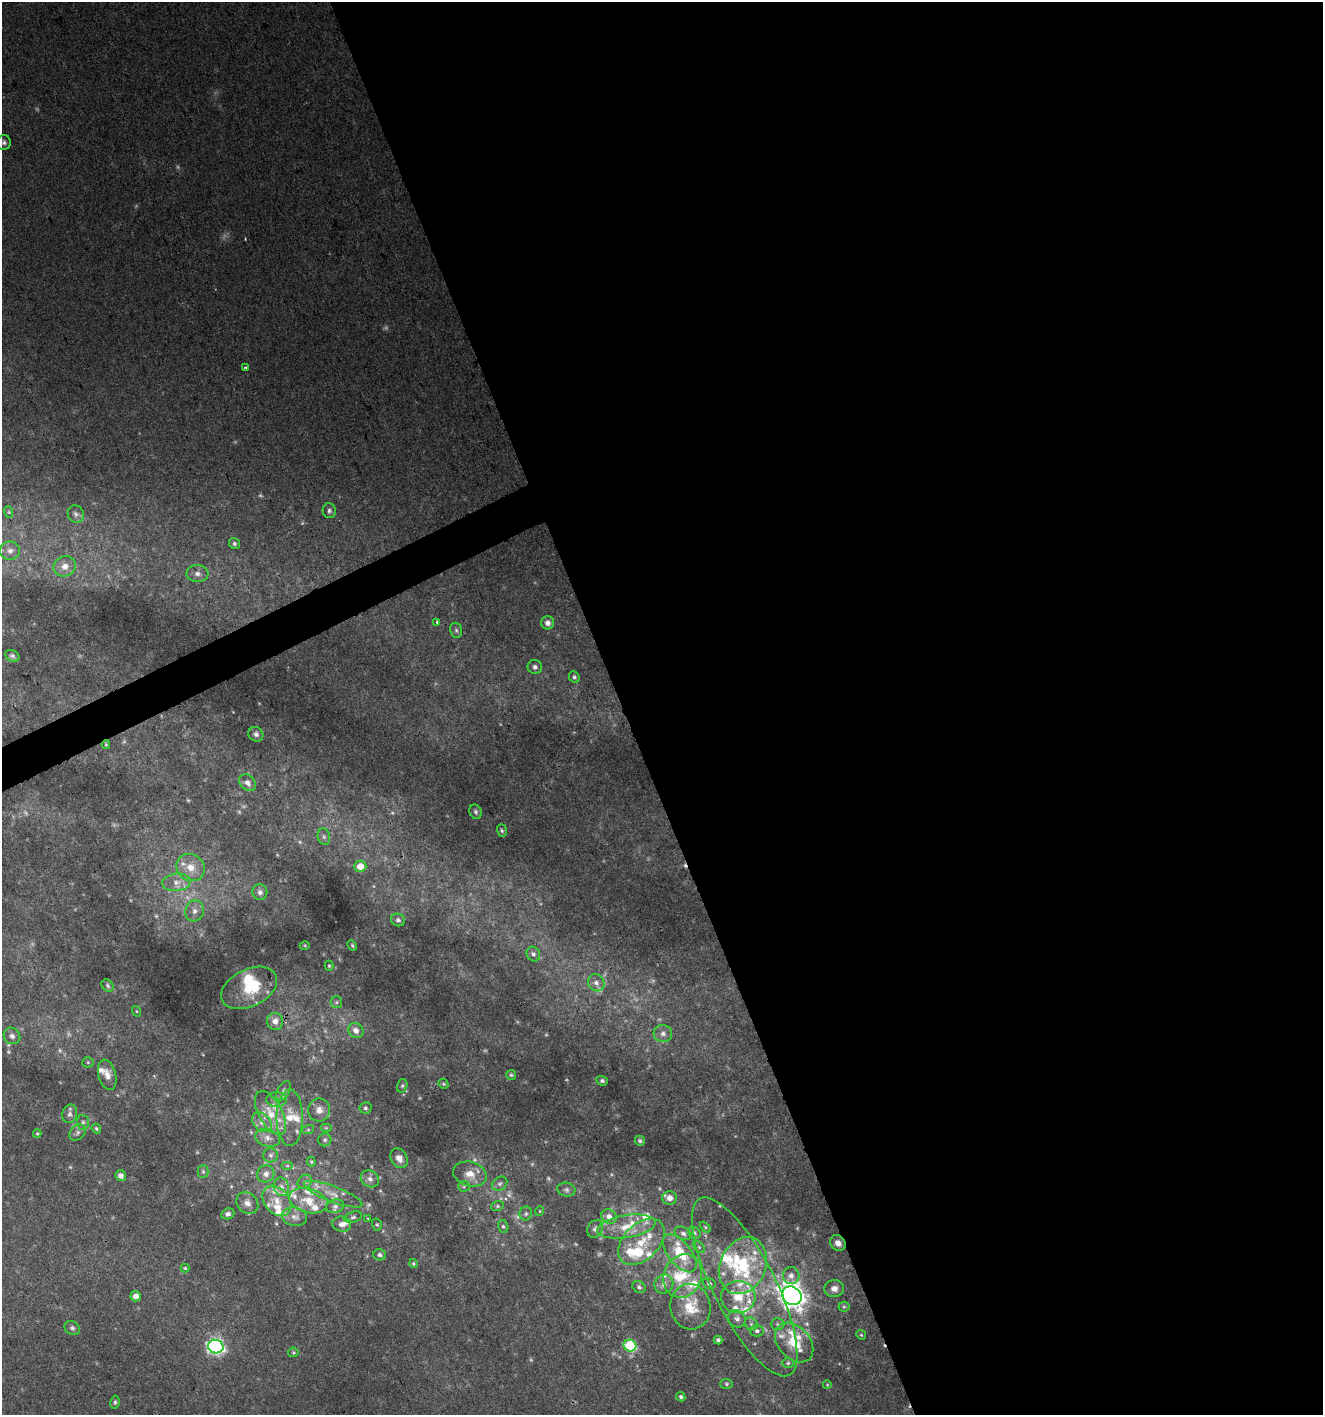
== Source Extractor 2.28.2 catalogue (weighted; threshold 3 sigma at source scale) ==
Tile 8 of 4 x 4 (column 4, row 2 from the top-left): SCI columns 4053-5373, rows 2831-4243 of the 5518 x 5657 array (HDU 1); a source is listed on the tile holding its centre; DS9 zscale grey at full resolution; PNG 1325 x 1417 px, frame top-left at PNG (2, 2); each listed source drawn as its Kron ellipse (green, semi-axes under 4 px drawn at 4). Shown black and unused: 54% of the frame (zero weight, under 2 of 3 exposures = <1% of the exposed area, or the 3 px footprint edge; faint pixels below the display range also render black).
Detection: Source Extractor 2.28.2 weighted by HDU 2 'WHT'; one run over the whole footprint, this tile lists its part. Background 0.0377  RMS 0.0054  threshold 0.0243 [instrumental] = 3 sigma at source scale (4.5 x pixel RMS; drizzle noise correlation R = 1.50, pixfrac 1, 0.0396/0.0396 arcsec/px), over >= 5 px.
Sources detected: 197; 20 too faint to see at this stretch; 1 cosmic-ray / hot-pixel residue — neither listed nor drawn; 41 inside a brighter listed object's ellipse — not listed separately; the other 135 listed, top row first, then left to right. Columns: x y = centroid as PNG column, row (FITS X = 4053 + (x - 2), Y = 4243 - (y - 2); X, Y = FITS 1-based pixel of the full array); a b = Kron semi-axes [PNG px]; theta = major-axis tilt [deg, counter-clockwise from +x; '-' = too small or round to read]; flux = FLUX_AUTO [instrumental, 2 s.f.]
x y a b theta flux
4 142 7 7 - 1.6
245 368 4 3 - 1.1
329 511 7 6 - 1.5
9 512 6 3 -71 0.75
76 514 9 8 - 2.2
234 544 6 5 - 1.2
10 551 10 9 - 3.4
65 566 11 10 - 5.2
197 574 11 8 1 3.1
437 622 3 3 - 1.9
548 623 6 6 - 2.8
456 630 8 6 -75 1.3
12 656 7 5 -27 1.4
535 667 7 7 - 1.8
574 677 6 5 - 1.2
256 734 8 7 - 1.9
106 744 4 3 - 0.61
248 783 9 7 -42 2.9
476 812 7 6 - 1.2
502 831 6 5 - 1
324 837 8 6 -74 1.5
360 866 6 6 - 7.8
191 867 15 13 -33 8.4
176 882 14 8 5 5.4
260 892 8 7 - 2.1
195 911 10 9 - 3.6
398 920 7 6 - 1.5
305 945 5 3 - 0.54
352 945 6 4 -63 0.75
533 954 7 6 - 1.6
329 966 5 4 - 0.71
596 983 9 8 - 2.7
108 986 7 5 -48 1.1
249 988 30 18 26 28
336 1002 6 5 - 1.2
136 1011 5 3 - 0.5
275 1021 8 8 - 4.3
356 1030 8 7 - 3.6
663 1033 9 8 - 2.9
12 1036 9 8 - 2.3
88 1062 5 5 - 0.8
107 1075 15 9 -76 4.6
511 1075 5 5 - 0.85
602 1081 6 4 -19 1.2
443 1084 5 4 - 0.81
402 1086 7 5 74 0.93
283 1091 10 6 58 1.8
276 1100 10 7 0 2.9
365 1108 6 6 - 1.1
319 1110 11 11 - 4.3
270 1113 24 12 -61 11
70 1114 9 7 76 2.1
290 1118 28 13 -90 12
83 1122 7 6 - 1.6
262 1122 11 8 -43 3.7
96 1128 5 4 - 0.89
326 1128 6 4 0 0.74
308 1130 6 4 19 0.72
78 1132 9 7 48 1.9
37 1133 4 4 - 0.61
268 1138 12 8 -15 4
325 1140 6 6 - 1.3
640 1141 5 5 - 0.93
271 1155 7 7 - 1.8
399 1158 10 8 -59 3.7
311 1162 5 4 - 0.73
287 1166 6 4 0 0.73
203 1172 6 5 - 0.99
266 1174 9 8 - 3.4
470 1174 17 12 -16 7.3
120 1176 5 5 - 2.4
370 1179 9 8 - 2.8
305 1182 7 6 - 1.6
500 1184 8 6 36 1.6
464 1186 6 5 - 0.94
281 1187 9 7 -73 3.2
566 1190 9 7 -13 1.7
333 1194 31 8 -21 8
670 1198 7 6 - 4
277 1201 17 12 -50 8.6
308 1201 19 12 -16 11
247 1203 12 10 -44 3.7
335 1206 9 6 10 2
497 1206 6 5 - 0.87
540 1211 5 3 - 0.44
228 1214 7 5 20 2
526 1214 7 6 - 1.2
294 1217 12 9 -12 3.5
353 1217 9 5 16 1.4
609 1217 8 7 - 3.9
367 1218 4 2 - 0.56
342 1224 9 7 -9 3.3
377 1225 6 5 - 0.87
503 1226 6 5 - 1.1
626 1227 29 11 9 13
705 1227 6 4 -45 0.66
595 1229 9 7 59 1.9
683 1233 9 6 -27 1.8
694 1233 6 5 - 1.1
641 1242 27 18 45 17
838 1243 8 7 - 3.5
699 1247 7 4 -45 1
680 1253 22 11 -51 18
380 1255 6 5 - 1.6
413 1264 4 4 - 0.74
743 1266 29 23 66 39
185 1268 4 4 - 0.83
683 1276 22 19 68 18
791 1276 8 8 - 3.1
709 1283 6 5 - 1.4
664 1284 10 9 - 3.3
639 1287 7 5 -36 1.3
745 1287 99 31 -63 69
834 1289 9 8 - 3.5
136 1296 5 5 - 3.6
792 1296 10 9 - 510
738 1297 17 16 - 12
690 1307 23 20 -81 16
844 1307 5 5 - 0.84
737 1319 9 8 - 2.6
751 1324 7 5 -46 1.3
777 1324 7 6 - 1.3
72 1328 8 6 -36 1.6
757 1331 7 5 1 1.4
861 1335 5 4 - 0.69
718 1340 4 3 - 1
794 1342 22 16 -48 14
630 1346 6 5 - 46
216 1347 8 7 - 160
293 1352 5 5 - 0.76
788 1363 6 5 - 0.93
726 1384 6 5 - 0.93
827 1385 4 3 - 0.41
681 1397 5 4 - 1.2
115 1402 7 4 81 0.95